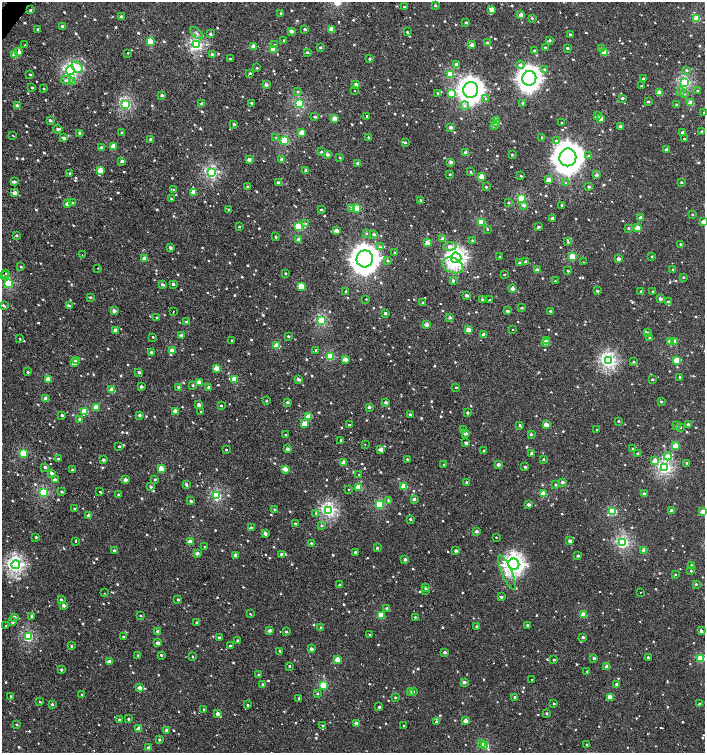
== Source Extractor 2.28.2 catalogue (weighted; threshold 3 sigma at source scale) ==
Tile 11 of 4 x 4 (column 3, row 3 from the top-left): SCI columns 3018-4422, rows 1507-3007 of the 6059 x 6037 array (HDU 1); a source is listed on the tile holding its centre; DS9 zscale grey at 2 x 2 block average (1 PNG px = mean of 2 x 2 image px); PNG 707 x 755 px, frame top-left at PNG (2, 2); each listed source drawn as its Kron ellipse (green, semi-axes under 4 px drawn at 4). Shown black and unused: <1% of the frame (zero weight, under 2 of 3 exposures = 2% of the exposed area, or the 3 px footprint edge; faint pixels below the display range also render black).
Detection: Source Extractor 2.28.2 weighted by HDU 2 'WHT'; one run over the whole footprint, this tile lists its part. Background 7.31e-04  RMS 0.0038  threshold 0.0169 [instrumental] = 3 sigma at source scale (4.5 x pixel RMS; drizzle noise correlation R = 1.50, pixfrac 1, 0.0396/0.0396 arcsec/px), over >= 5 px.
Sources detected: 992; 1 too faint to see at this stretch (2 x 2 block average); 14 cosmic-ray / hot-pixel residue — neither listed nor drawn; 6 inside a brighter listed object's ellipse — not listed separately; of the other 971, all 500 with FLUX_AUTO >= 0.863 (the completeness limit of this list) listed and drawn (471 fainter detections not listed), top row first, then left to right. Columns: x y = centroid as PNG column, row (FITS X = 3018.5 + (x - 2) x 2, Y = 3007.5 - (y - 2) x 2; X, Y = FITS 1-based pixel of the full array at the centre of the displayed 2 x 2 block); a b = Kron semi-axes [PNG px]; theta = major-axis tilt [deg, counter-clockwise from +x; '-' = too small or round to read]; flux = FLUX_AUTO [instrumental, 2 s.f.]
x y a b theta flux
435 5 2 2 - 1.5
404 7 2 2 - 0.94
30 10 2 2 - 1.3
491 10 4 3 - 5.8
281 13 2 2 - 1.7
521 15 2 2 - 7.5
121 17 2 2 - 3.1
532 18 3 2 - 1.1
697 18 3 3 - 23
466 23 2 2 - 1.4
62 26 2 2 - 1.9
38 29 2 2 - 2.1
305 29 2 2 - 2.4
331 29 3 2 - 9.2
291 31 2 2 - 4.1
407 32 2 2 - 0.98
197 33 7 3 -43 2.1
210 34 3 3 - 1.4
570 35 2 2 - 2.2
284 40 3 2 - 1.1
550 40 3 3 - 1.4
150 42 4 3 - 22
487 43 2 2 - 2.1
275 44 2 2 - 1.4
25 45 2 2 - 1
197 45 4 3 - 95
472 45 2 2 - 6.1
253 46 2 2 - 7.1
320 47 3 2 - 0.98
545 47 2 2 - 1.2
567 48 2 2 - 1.9
601 48 3 3 - 1.1
273 49 3 3 - 23
535 51 2 2 - 2.9
19 52 4 3 - 3.1
307 52 3 3 - 1.4
605 52 3 3 - 21
128 53 2 2 - 7.6
212 54 3 2 - 1.7
15 55 3 3 - 13
230 59 3 3 - 1.2
370 59 2 2 - 1.6
456 65 4 3 - 4.5
520 65 4 3 - 2.2
77 67 6 4 -49 11
257 68 3 2 - 0.97
544 69 3 3 - 1.1
70 70 4 3 - 140
686 70 3 3 - 1.3
250 73 2 2 - 3.7
30 74 2 2 - 1.1
451 74 3 3 - 34
529 78 7 7 - 500
643 79 2 2 - 2
67 80 6 4 2 2.6
73 82 4 4 - 4.2
685 82 4 3 - 99
356 84 2 2 - 6
266 85 3 2 - 2.9
641 86 2 2 - 1
32 87 3 2 - 1
44 89 2 2 - 0.92
471 90 8 7 - 570
697 90 3 3 - 0.95
354 91 2 2 - 1.8
680 91 4 3 - 1.4
298 92 3 3 - 0.89
438 93 3 3 - 0.95
659 93 3 2 - 13
451 94 3 3 - 22
684 94 3 3 - 0.87
162 95 3 2 - 2.1
622 98 2 2 - 2
486 99 3 3 - 1.7
648 102 3 2 - 1.2
252 103 3 2 - 2.2
299 103 3 3 - 67
523 103 3 3 - 1.6
691 103 3 2 - 11
126 104 3 3 - 90
202 104 3 2 - 3
676 105 2 2 - 0.87
17 106 3 3 - 2.4
464 106 4 4 - 2.5
704 112 2 2 - 0.97
367 116 2 2 - 3.2
597 116 3 3 - 1.4
315 117 2 2 - 1.5
335 118 3 2 - 10
601 119 3 2 - 12
50 120 3 2 - 2.4
496 120 3 2 - 6.6
497 123 3 2 - 9.9
561 123 2 2 - 0.95
234 124 3 2 - 2
494 125 3 3 - 5.4
620 126 2 2 - 2.4
451 127 2 2 - 3.7
58 129 5 2 - 1.4
702 132 2 2 - 2
80 133 2 2 - 4.3
122 133 2 2 - 1.8
302 133 3 2 - 14
683 133 2 2 - 4.6
13 136 2 2 - 2.7
542 137 3 2 - 0.88
64 138 3 3 - 2.8
276 138 3 3 - 1
369 138 2 2 - 1.6
684 139 2 2 - 1.4
151 140 2 2 - 6.8
285 140 3 3 - 50
556 141 4 3 - 1.3
405 142 3 2 - 1.1
114 146 3 2 - 13
101 148 2 2 - 5.9
667 149 2 2 - 3.4
321 152 3 2 - 1.3
466 153 3 2 - 9
327 154 2 2 - 4.2
512 155 3 2 - 0.9
589 156 4 3 - 2
568 157 9 8 - 1200
340 158 2 2 - 0.92
249 159 2 2 - 5.1
282 159 3 3 - 2.5
122 161 3 2 - 3.5
451 162 2 2 - 6
358 163 2 2 - 5.4
100 170 3 3 - 14
306 170 2 2 - 2.4
471 172 3 3 - 0.94
70 173 2 2 - 1.2
211 173 3 3 - 100
450 174 2 2 - 0.94
596 175 3 2 - 3.6
521 176 3 2 - 1.2
481 177 3 2 - 14
548 180 3 2 - 7.6
14 182 3 3 - 1.8
278 182 3 2 - 3.6
681 182 2 2 - 1.2
565 183 2 2 - 1.3
247 187 3 2 - 1.2
486 187 2 2 - 1.2
589 187 3 2 - 2.2
173 190 2 2 - 2.5
194 192 3 2 - 14
15 193 3 2 - 5.2
521 198 3 3 - 43
171 199 3 2 - 0.87
421 201 3 2 - 2.6
72 203 3 3 - 1.7
508 203 3 2 - 1.1
68 204 3 2 - 8.4
524 205 3 3 - 3.4
562 205 2 2 - 1.4
352 208 3 3 - 2.4
356 208 3 3 - 34
229 210 3 3 - 1.4
321 210 2 2 - 1.5
693 214 2 2 - 1
552 218 2 2 - 2.5
641 218 2 2 - 4.3
481 222 3 3 - 27
703 222 2 2 - 8.1
305 223 3 3 - 1
239 227 2 2 - 0.97
298 227 3 3 - 40
539 227 3 2 - 1.6
628 228 3 2 - 1.2
638 228 3 2 - 14
487 229 2 2 - 2.6
336 230 3 2 - 5.4
366 233 3 3 - 0.94
374 234 2 2 - 2.7
16 235 2 2 - 1.2
276 237 3 2 - 1.2
298 239 4 3 - 2.1
443 239 2 2 - 5.7
473 241 2 2 - 2.2
568 242 3 2 - 0.94
427 243 3 2 - 11
680 244 3 2 - 0.91
450 246 7 4 8 3.9
380 247 3 3 - 1.4
170 248 2 2 - 3.2
395 252 2 2 - 1.1
82 255 2 2 - 1.4
652 256 2 2 - 0.92
500 257 2 2 - 1.6
572 257 3 3 - 28
144 258 2 2 - 6.3
456 258 5 5 - 300
365 259 8 8 - 880
618 259 2 2 - 4.3
388 261 3 2 - 1.2
526 262 2 2 - 4
583 262 2 2 - 2.4
519 263 3 3 - 1.3
453 265 11 7 -23 14
21 267 2 2 - 0.99
98 268 2 2 - 1.4
673 269 2 2 - 0.89
537 270 3 2 - 4.8
568 271 3 2 - 0.92
6 273 2 2 - 3.2
285 273 2 2 - 0.99
504 274 2 2 - 0.99
3 276 3 2 - 1.6
683 277 3 2 - 1.2
453 280 4 3 - 1.7
555 281 3 2 - 1
9 283 3 3 - 51
162 284 3 2 - 1.9
173 284 3 3 - 1.8
301 286 3 3 - 25
512 288 2 2 - 5.7
346 291 2 2 - 1.6
597 291 2 2 - 1.7
641 291 2 2 - 1.7
653 291 2 2 - 0.93
466 295 2 2 - 3.3
90 297 3 3 - 1.2
366 299 2 2 - 1.3
660 299 2 2 - 4
482 300 3 3 - 1.1
489 300 2 2 - 1.3
423 302 2 2 - 0.99
668 302 3 2 - 1
4 305 4 2 - 1.6
69 305 2 2 - 12
522 308 2 2 - 1.3
114 311 3 2 - 4.1
173 311 2 2 - 1.3
507 311 2 2 - 2.6
550 311 2 2 - 1.3
385 313 3 2 - 2
450 317 2 2 - 2.5
157 318 3 2 - 1.3
321 321 3 3 - 70
187 322 2 2 - 2.8
426 324 2 2 - 6.8
116 330 2 2 - 6.5
468 330 3 2 - 11
513 330 2 2 - 1.9
648 333 3 3 - 1.3
483 334 2 2 - 3
181 335 2 2 - 2.3
288 336 2 2 - 1.4
153 337 2 2 - 0.92
650 337 2 2 - 1.8
20 339 2 2 - 8.5
232 340 2 2 - 2.4
547 341 3 2 - 8.2
671 341 3 2 - 9.3
675 341 3 2 - 6.4
545 343 2 2 - 2.1
277 346 3 2 - 20
316 350 3 2 - 1.1
172 351 3 2 - 11
151 352 2 2 - 2.7
330 356 3 3 - 41
345 359 3 2 - 7.3
77 360 2 2 - 4.8
608 360 4 4 - 160
677 360 3 3 - 21
634 362 3 2 - 1.2
74 363 3 3 - 4.1
216 368 3 2 - 9.9
28 372 3 2 - 1
139 372 2 2 - 2.5
679 377 2 2 - 1.1
48 379 3 2 - 11
234 379 3 3 - 21
298 379 4 2 - 2.1
652 379 2 2 - 1.1
199 382 3 2 - 8
193 385 3 3 - 1.1
141 386 2 2 - 3.2
209 387 2 2 - 2.7
456 387 2 2 - 0.9
179 388 3 2 - 3.8
112 390 3 3 - 13
46 399 3 2 - 7.6
266 401 3 2 - 1.3
287 402 2 2 - 2.1
386 402 2 2 - 2.9
661 402 2 2 - 1.4
199 405 2 2 - 4
221 405 2 2 - 1.1
96 407 3 2 - 11
369 407 2 2 - 3.3
85 411 3 3 - 27
175 411 3 2 - 9.8
201 412 3 2 - 0.86
467 413 2 2 - 1.4
410 414 2 2 - 1.3
62 415 2 2 - 1.9
139 415 2 2 - 2.9
308 416 3 2 - 9.7
80 419 3 2 - 3.6
618 421 2 2 - 1
304 424 3 3 - 16
688 424 3 2 - 1.6
349 425 2 2 - 19
520 425 3 3 - 1.3
546 425 3 2 - 11
676 426 3 2 - 1
680 427 2 2 - 7.7
597 429 2 2 - 2.3
463 430 3 2 - 1.7
465 433 2 2 - 4.7
531 434 3 2 - 1.7
286 435 2 2 - 1.4
341 440 2 2 - 5.4
466 443 2 2 - 3.2
365 444 2 2 - 3.4
119 446 2 2 - 0.97
676 446 3 2 - 16
633 448 2 2 - 0.87
287 449 2 2 - 4.7
226 450 2 2 - 0.93
381 450 2 2 - 7
484 451 2 2 - 1.1
23 453 3 3 - 39
531 453 3 3 - 1.6
638 453 2 2 - 1.6
668 456 4 3 - 7
58 459 2 2 - 1.8
407 459 2 2 - 1.1
543 459 2 2 - 1.2
103 460 2 2 - 2.5
655 461 3 3 - 9.5
344 462 2 2 - 7
687 463 3 2 - 1
498 464 2 2 - 3.8
444 465 2 2 - 1.5
45 467 3 3 - 1.9
525 467 2 2 - 1.9
665 467 4 3 - 130
161 469 3 3 - 19
285 469 3 2 - 8.9
73 470 2 2 - 2.6
52 473 2 2 - 3.8
359 474 2 2 - 1.4
155 479 3 2 - 1
55 480 3 2 - 3.2
125 480 2 2 - 5.2
467 482 2 2 - 3.9
562 482 2 2 - 3.3
186 485 3 2 - 1.6
555 485 2 2 - 1.7
404 486 3 3 - 17
151 487 3 3 - 1.6
359 487 3 3 - 22
349 489 2 2 - 1.1
43 492 3 3 - 56
62 492 3 2 - 1.5
100 492 3 2 - 5.9
118 494 2 2 - 1
543 494 3 3 - 20
644 494 2 2 - 3
217 496 3 3 - 63
414 499 2 2 - 3.4
388 500 3 3 - 1.4
191 501 2 2 - 1.8
529 504 3 2 - 3
380 505 3 3 - 39
74 509 2 2 - 1.1
275 510 3 2 - 1.3
329 510 3 3 - 140
672 511 2 2 - 4.9
613 512 3 3 - 40
703 512 3 2 - 9.3
316 513 4 3 - 1.1
88 516 2 2 - 3.4
410 519 2 2 - 1.6
295 524 2 2 - 1.2
322 526 3 3 - 1.1
251 528 2 2 - 2.4
476 531 2 2 - 3.1
265 533 3 2 - 3.8
36 537 2 2 - 1.2
496 537 2 2 - 1.3
76 541 2 2 - 3
570 541 2 2 - 4.3
190 542 3 3 - 14
311 543 3 2 - 1.1
623 543 3 3 - 100
204 547 2 2 - 3.2
377 548 3 3 - 1.1
644 550 3 2 - 6.6
114 551 2 2 - 1.9
456 551 2 2 - 3.1
355 552 2 2 - 1.8
197 553 2 2 - 4.9
235 555 2 2 - 3
282 555 2 2 - 3.8
578 556 2 2 - 2.3
405 559 3 3 - 2.6
514 564 5 5 - 320
16 565 4 4 - 180
691 566 2 2 - 5.4
691 571 2 2 - 1
507 572 19 5 -68 8
675 574 2 2 - 0.93
696 584 3 2 - 1.2
340 585 2 2 - 1.5
425 587 3 3 - 1.7
426 590 2 2 - 2.8
640 592 2 2 - 1
104 593 2 2 - 1.1
501 597 3 2 - 1.8
61 600 3 2 - 2.1
178 600 2 2 - 2
63 605 2 2 - 4
387 608 3 3 - 2.7
250 614 2 2 - 5.1
584 614 3 2 - 14
381 615 3 3 - 18
32 616 2 2 - 2.8
140 616 2 2 - 0.89
14 617 3 3 - 2.5
415 617 2 2 - 1.1
12 622 3 3 - 2
197 622 3 3 - 1
527 625 2 2 - 1.5
5 626 2 2 - 2.7
477 626 2 2 - 2.2
321 628 3 2 - 2.3
269 631 3 3 - 2.7
701 631 2 2 - 2.6
158 632 2 2 - 4.4
286 632 2 2 - 1.2
369 635 3 2 - 0.89
28 636 3 3 - 63
123 637 2 2 - 1.3
583 637 2 2 - 2.1
219 638 3 3 - 1.9
237 641 2 2 - 2.1
158 643 2 2 - 5
71 646 3 2 - 1
230 646 2 2 - 1.5
311 649 2 2 - 3.8
280 651 3 2 - 1.1
445 652 3 2 - 2.2
138 655 3 2 - 0.87
161 655 3 2 - 1.1
192 657 2 2 - 0.95
648 657 2 2 - 1.2
594 658 2 2 - 2.3
701 658 3 3 - 35
338 660 3 3 - 16
554 660 2 2 - 1
109 661 2 2 - 6.6
289 666 2 2 - 1.1
607 666 3 2 - 6.3
61 670 2 2 - 2.2
587 671 2 2 - 0.88
259 675 2 2 - 1.6
531 679 2 2 - 1.9
464 682 2 2 - 3.7
262 684 3 2 - 1.1
617 684 2 2 - 3.4
323 685 3 3 - 38
140 688 3 2 - 7.1
413 691 3 3 - 0.95
411 693 2 2 - 5.9
317 694 4 3 - 1.1
81 695 2 2 - 1.6
11 696 2 2 - 1.2
515 697 2 2 - 1.9
610 697 3 2 - 13
299 698 2 2 - 1.3
395 698 2 2 - 1.2
40 702 3 2 - 0.89
554 703 3 3 - 1
52 704 3 3 - 1.2
699 704 2 2 - 2.7
248 705 2 2 - 1.2
379 707 2 2 - 1.9
204 709 2 2 - 1
546 713 2 2 - 1.4
217 714 2 2 - 5.7
128 719 2 2 - 1.6
119 720 2 2 - 2.2
466 721 2 2 - 9
436 722 2 2 - 2.6
356 724 3 2 - 4.9
17 725 3 2 - 0.92
323 726 3 3 - 1.1
403 726 2 2 - 2.1
139 729 2 2 - 9.8
166 730 2 2 - 3.6
159 740 2 2 - 1.5
482 743 3 3 - 4.8
485 745 3 3 - 33
587 745 2 2 - 1.3
148 748 3 3 - 2.5
Isophote crosses this tile's border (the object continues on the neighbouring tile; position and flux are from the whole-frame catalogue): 3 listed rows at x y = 704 112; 703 222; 703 512